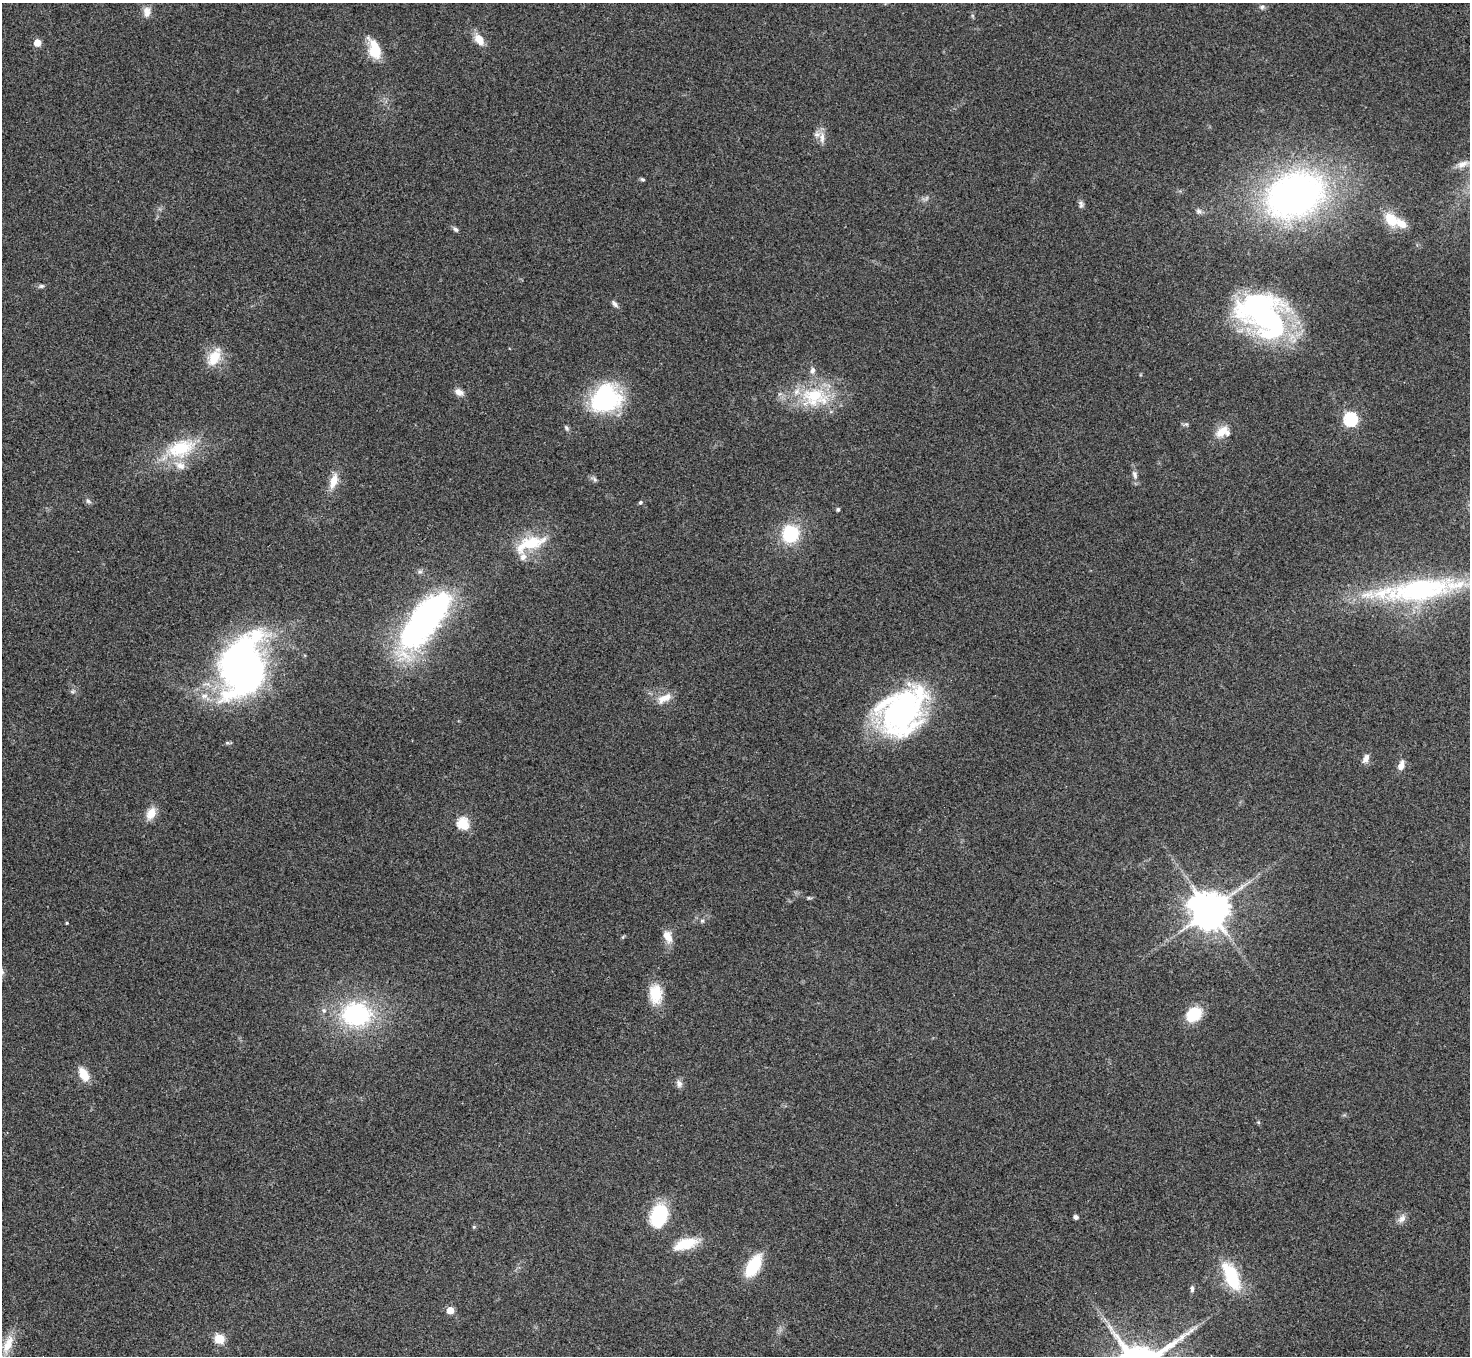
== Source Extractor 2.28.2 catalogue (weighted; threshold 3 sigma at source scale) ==
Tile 7 of 4 x 4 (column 3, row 2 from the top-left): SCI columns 3014-4481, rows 3066-4419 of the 6026 x 5994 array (HDU 1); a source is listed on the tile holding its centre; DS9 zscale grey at full resolution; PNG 1472 x 1358 px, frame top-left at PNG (2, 3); no overlay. Shown black and unused: <1% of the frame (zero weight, under 3 of 4 exposures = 5% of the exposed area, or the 3 px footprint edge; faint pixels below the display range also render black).
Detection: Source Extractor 2.28.2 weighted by HDU 2 'WHT'; one run over the whole footprint, this tile lists its part. Background 0.224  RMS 0.0087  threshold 0.039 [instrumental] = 3 sigma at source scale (4.5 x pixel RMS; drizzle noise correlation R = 1.50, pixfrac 1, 0.05/0.05 arcsec/px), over >= 5 px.
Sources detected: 77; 3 inside a brighter object's white glare — not listed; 10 inside a brighter listed object's ellipse — not listed separately; the other 64 listed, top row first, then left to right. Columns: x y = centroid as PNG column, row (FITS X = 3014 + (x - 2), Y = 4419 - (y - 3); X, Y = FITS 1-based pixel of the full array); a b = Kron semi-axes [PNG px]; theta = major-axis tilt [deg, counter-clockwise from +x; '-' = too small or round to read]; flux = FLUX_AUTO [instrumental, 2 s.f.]
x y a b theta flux
1262 7 7 6 - 2.1
147 12 14 10 89 6.3
479 40 16 10 -50 9.9
37 43 5 5 - 16
375 49 23 12 -72 22
822 137 15 7 -90 5.7
1462 164 18 8 24 7.2
642 179 5 4 - 1.4
1295 195 49 36 24 430
1081 204 11 6 -79 2.5
1198 211 8 7 - 2.5
1391 220 20 14 -52 18
456 229 8 5 -43 2
41 286 7 5 14 1.8
615 304 11 5 -51 2.8
1264 315 55 45 -24 160
214 358 25 15 59 18
459 392 11 8 -29 5.1
814 396 37 27 17 54
605 399 31 27 42 100
1350 419 6 6 - 140
1186 424 6 4 -41 1.5
566 428 8 5 -54 1.8
1221 432 18 10 43 12
181 448 42 23 21 48
1135 475 13 6 -68 3.7
595 479 8 5 -46 1.8
334 481 21 9 73 11
88 501 8 5 -31 2
640 502 6 5 - 1.2
838 509 4 4 - 1.7
790 534 11 10 - 66
530 543 46 17 20 36
1421 593 65 21 8 100
425 620 75 27 52 270
242 666 63 42 77 370
73 691 7 4 19 1.5
664 698 22 10 29 9.7
902 711 56 42 51 200
1366 758 10 7 63 5.2
1401 765 12 7 72 6
151 813 16 10 61 10
463 823 6 5 - 75
809 898 5 5 - 1.1
1210 910 11 10 - 2400
702 921 5 5 - 1.5
67 923 4 4 - 0.7
668 936 15 9 -66 9.5
656 994 22 14 -84 23
356 1014 35 28 -1 100
1194 1014 15 11 41 31
84 1074 14 8 -58 15
679 1084 10 8 -69 3.7
659 1215 24 16 72 48
1076 1217 4 4 - 3.1
1402 1219 12 8 44 4.7
474 1227 5 5 - 1.1
686 1244 32 12 17 22
753 1266 24 12 60 37
1232 1276 37 15 -65 44
1192 1289 9 5 -90 2.2
450 1310 5 5 - 19
219 1339 5 5 - 46
8 1344 27 10 63 15